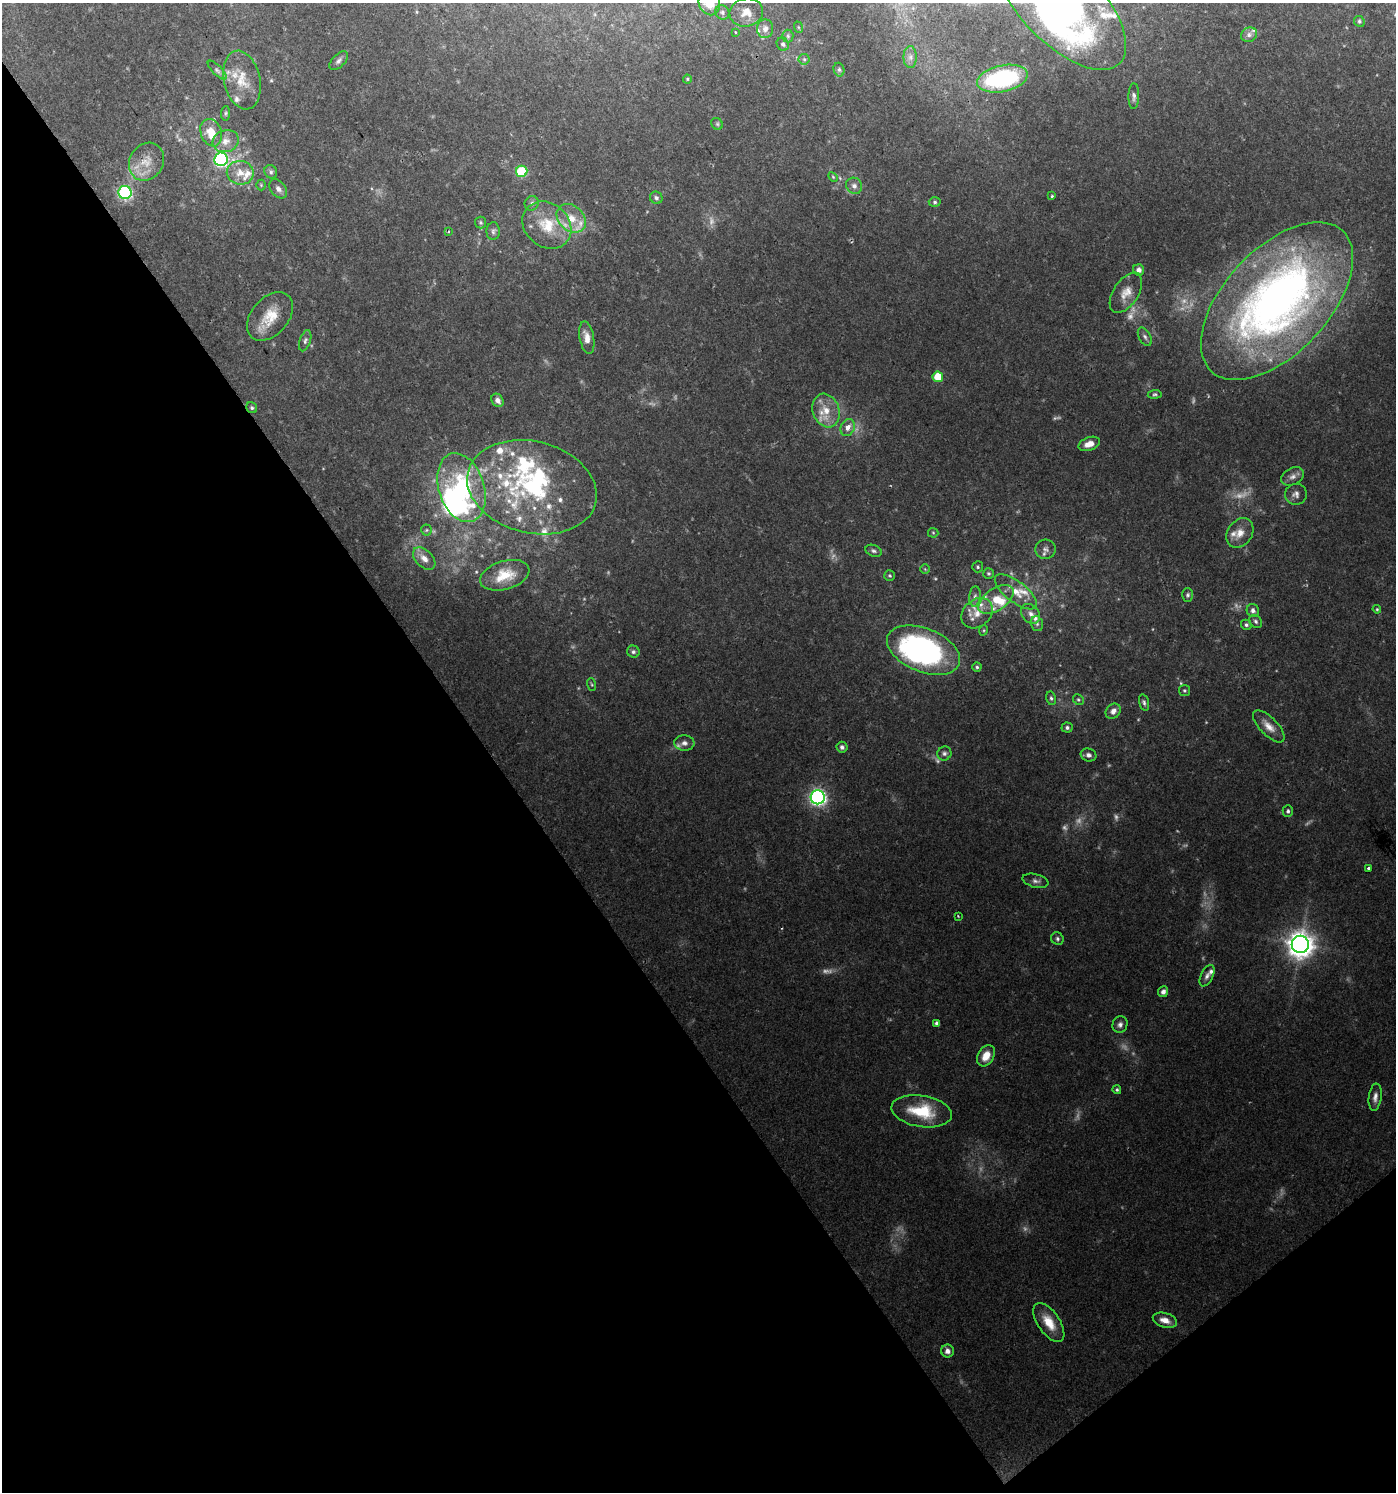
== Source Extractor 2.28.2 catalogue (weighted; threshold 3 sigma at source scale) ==
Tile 14 of 4 x 4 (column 2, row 4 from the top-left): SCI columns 1526-2919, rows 4-1493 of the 5901 x 5965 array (HDU 1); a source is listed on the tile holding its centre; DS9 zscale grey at full resolution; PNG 1398 x 1494 px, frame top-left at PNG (2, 3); each listed source drawn as its Kron ellipse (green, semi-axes under 4 px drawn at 4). Shown black and unused: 38% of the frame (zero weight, under 2 of 3 exposures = <1% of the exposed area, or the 3 px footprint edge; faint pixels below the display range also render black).
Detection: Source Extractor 2.28.2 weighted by HDU 2 'WHT'; one run over the whole footprint, this tile lists its part. Background 0.0748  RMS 0.0061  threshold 0.0276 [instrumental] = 3 sigma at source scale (4.5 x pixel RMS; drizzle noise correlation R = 1.50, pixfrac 1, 0.0396/0.0396 arcsec/px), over >= 5 px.
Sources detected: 173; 21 too faint to see at this stretch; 6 inside a brighter object's white glare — neither listed nor drawn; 29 inside a brighter listed object's ellipse — not listed separately; the other 117 listed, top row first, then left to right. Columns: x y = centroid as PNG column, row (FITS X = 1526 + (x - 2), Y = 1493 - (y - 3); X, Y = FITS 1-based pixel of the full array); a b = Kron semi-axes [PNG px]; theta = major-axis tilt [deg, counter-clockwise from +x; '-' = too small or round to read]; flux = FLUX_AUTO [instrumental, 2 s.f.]
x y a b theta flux
709 3 13 10 -68 14
1061 4 84 40 -46 360
722 12 7 6 - 1.7
746 12 17 14 14 7.9
1359 21 5 5 - 1.3
798 27 6 3 -71 0.63
765 29 9 8 - 3.5
736 32 4 3 - 1.2
1249 35 8 7 - 2.3
788 36 6 5 - 1.2
783 44 7 6 - 1.6
910 57 11 7 -90 3.2
804 59 6 5 - 1.1
339 61 11 6 46 2.2
217 70 12 4 -45 2
839 70 7 5 -75 1.3
687 79 4 4 - 0.66
1002 79 26 13 12 73
242 80 30 18 -77 15
1134 96 13 5 88 2.2
226 113 7 4 85 1
717 124 6 5 - 1
211 133 14 10 -69 12
226 141 13 11 19 5.8
221 159 7 6 - 96
147 162 20 17 58 11
522 171 6 5 - 35
271 172 7 6 - 1.6
240 173 13 12 - 7.6
833 177 6 3 -46 0.69
261 185 5 5 - 0.8
854 186 8 7 - 2.6
278 189 11 7 -51 2.8
125 193 6 6 - 88
1052 196 3 3 - 0.84
656 198 6 6 - 1.6
935 202 6 5 - 1.3
532 203 7 6 - 1.8
571 218 16 12 -42 10
481 222 6 5 - 1.2
547 225 26 22 -40 21
449 231 4 3 - 0.84
493 231 9 6 88 1.8
1139 270 5 5 - 2.2
1126 293 23 12 56 7.9
1277 301 96 52 47 390
270 316 28 18 49 16
1145 337 10 6 -60 1.9
587 338 16 7 -80 6.1
305 341 11 5 72 1.8
938 377 5 5 - 11
1155 394 7 4 6 1.1
498 400 7 5 -53 3
252 408 6 5 - 1.3
826 410 17 13 -72 12
848 428 9 7 63 5.2
1089 444 11 6 18 5.5
1293 476 12 8 26 3.4
532 487 66 46 -14 110
461 488 35 22 -72 80
1296 494 11 10 - 3.1
426 530 5 5 - 0.99
933 533 5 5 - 0.85
1240 533 16 12 56 7.2
1045 549 10 9 - 3
873 551 8 5 -20 1.6
424 558 13 8 -46 5.4
978 567 5 5 - 1
925 569 5 5 - 0.82
989 573 5 5 - 0.99
505 575 25 14 16 15
890 575 5 5 - 1
1016 592 25 10 -37 10
1188 595 7 5 88 1.3
975 596 10 5 84 2
996 600 20 11 34 12
1377 609 4 3 - 0.71
1253 610 6 6 - 2.5
977 613 17 13 42 8.9
1031 614 11 8 -49 3.8
1256 621 7 5 -47 1.4
1037 624 7 5 -74 1.6
1246 625 5 5 - 1.4
984 630 5 3 - 0.66
924 650 38 21 -22 150
633 652 6 6 - 1.5
977 667 4 4 - 1.2
592 685 6 3 -71 0.66
1184 690 5 5 - 1.1
1051 698 7 5 -79 1.3
1078 700 6 5 - 1
1144 702 8 4 -75 1.4
1113 711 8 6 48 3.7
1269 726 20 9 -46 6.3
1067 728 5 5 - 1.5
684 743 10 7 -3 2.9
842 747 5 5 - 1.9
944 753 7 6 - 1.9
1089 755 8 6 -16 2.3
818 797 7 7 - 200
1288 811 6 5 - 1.4
1369 868 3 3 - 3.9
1035 881 13 6 -14 2.6
958 916 3 2 - 0.5
1057 939 6 6 - 1.4
1300 944 8 8 - 720
1207 976 11 6 63 2.6
1163 992 5 5 - 2.4
937 1023 4 4 - 2
1120 1025 8 7 - 2.5
986 1056 11 8 59 8.2
1117 1090 4 4 - 1.1
1375 1097 13 6 82 3.3
922 1111 30 15 -9 27
1165 1320 12 7 -17 5.7
1049 1322 22 11 -56 12
947 1351 6 6 - 3
Isophote crosses this tile's border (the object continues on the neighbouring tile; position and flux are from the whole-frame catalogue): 2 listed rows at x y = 709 3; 1061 4